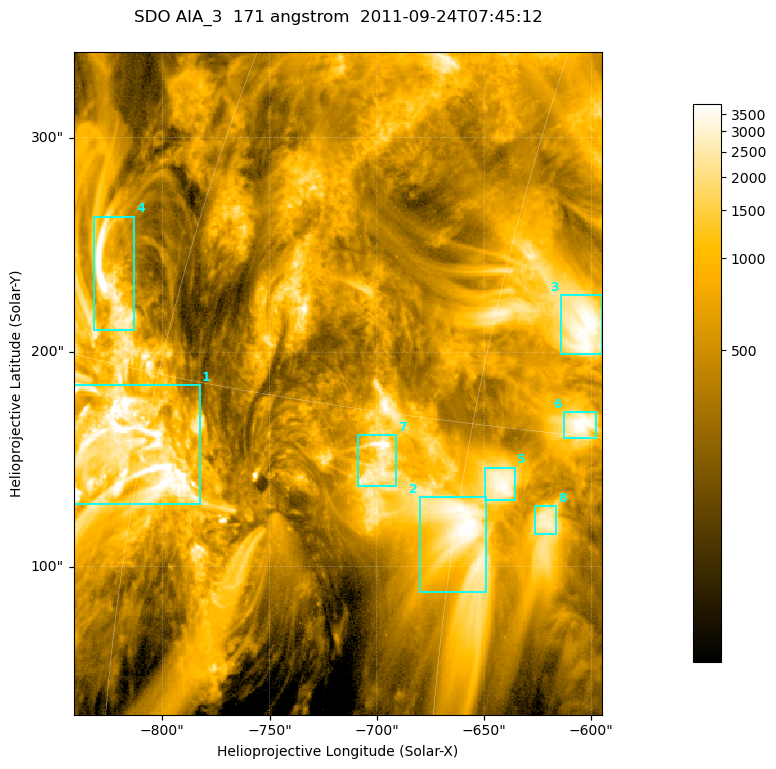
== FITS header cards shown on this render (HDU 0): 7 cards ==
TELESCOP= 'SDO     '           /
INSTRUME= 'AIA_3   '           /
WAVELNTH=                  171 /
WAVEUNIT= 'angstrom'           /
DATE-OBS= '2011-09-24T07:45:12.34' /
CTYPE1  = 'HPLN-TAN'           /
CTYPE2  = 'HPLT-TAN'           /

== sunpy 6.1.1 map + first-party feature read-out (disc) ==
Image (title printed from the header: SDO AIA_3  171 angstrom  2011-09-24T07:45:12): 411 x 515 px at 0.599 arcsec/px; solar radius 956 arcsec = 1595 px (partial field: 2.6% of the solar disc is inside the frame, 100% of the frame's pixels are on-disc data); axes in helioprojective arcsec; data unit not stated in the header (colour bar unlabelled)
Pointing: header CRPIX1/2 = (2051.64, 2049.57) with CRVAL1/2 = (0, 0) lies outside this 411 x 515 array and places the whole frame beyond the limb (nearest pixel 1.41 R_sun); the SolarSoft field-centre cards XCEN/YCEN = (-718.1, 185.4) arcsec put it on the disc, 1318 arcsec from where CRPIX/CRVAL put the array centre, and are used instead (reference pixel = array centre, CRVAL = XCEN/YCEN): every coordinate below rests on XCEN/YCEN
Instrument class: DISC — disc imager (sunpy class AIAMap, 171 A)
Bright regions (active regions / flare kernels): reference = the on-disc median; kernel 3 px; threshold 5 sigma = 1678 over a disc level ~517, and >= 1.15x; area >= 211 px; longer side >= 5 px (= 3 arcsec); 8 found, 8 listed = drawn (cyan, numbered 1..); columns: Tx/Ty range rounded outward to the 2 arcsec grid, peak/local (2 s.f.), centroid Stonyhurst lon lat
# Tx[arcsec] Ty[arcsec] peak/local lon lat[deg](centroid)
1 -842..-782 128..186 13 -60 +13
2 -680..-648 88..134 8.3 -45 +12
3 -614..-594 198..228 7.8 -42 +18
4 -832..-812 210..264 11 -64 +17
5 -650..-636 130..146 6.9 -44 +13
6 -614..-598 160..172 7.4 -41 +15
7 -710..-690 138..162 11 -49 +14
8 -626..-616 114..128 5.8 -42 +13